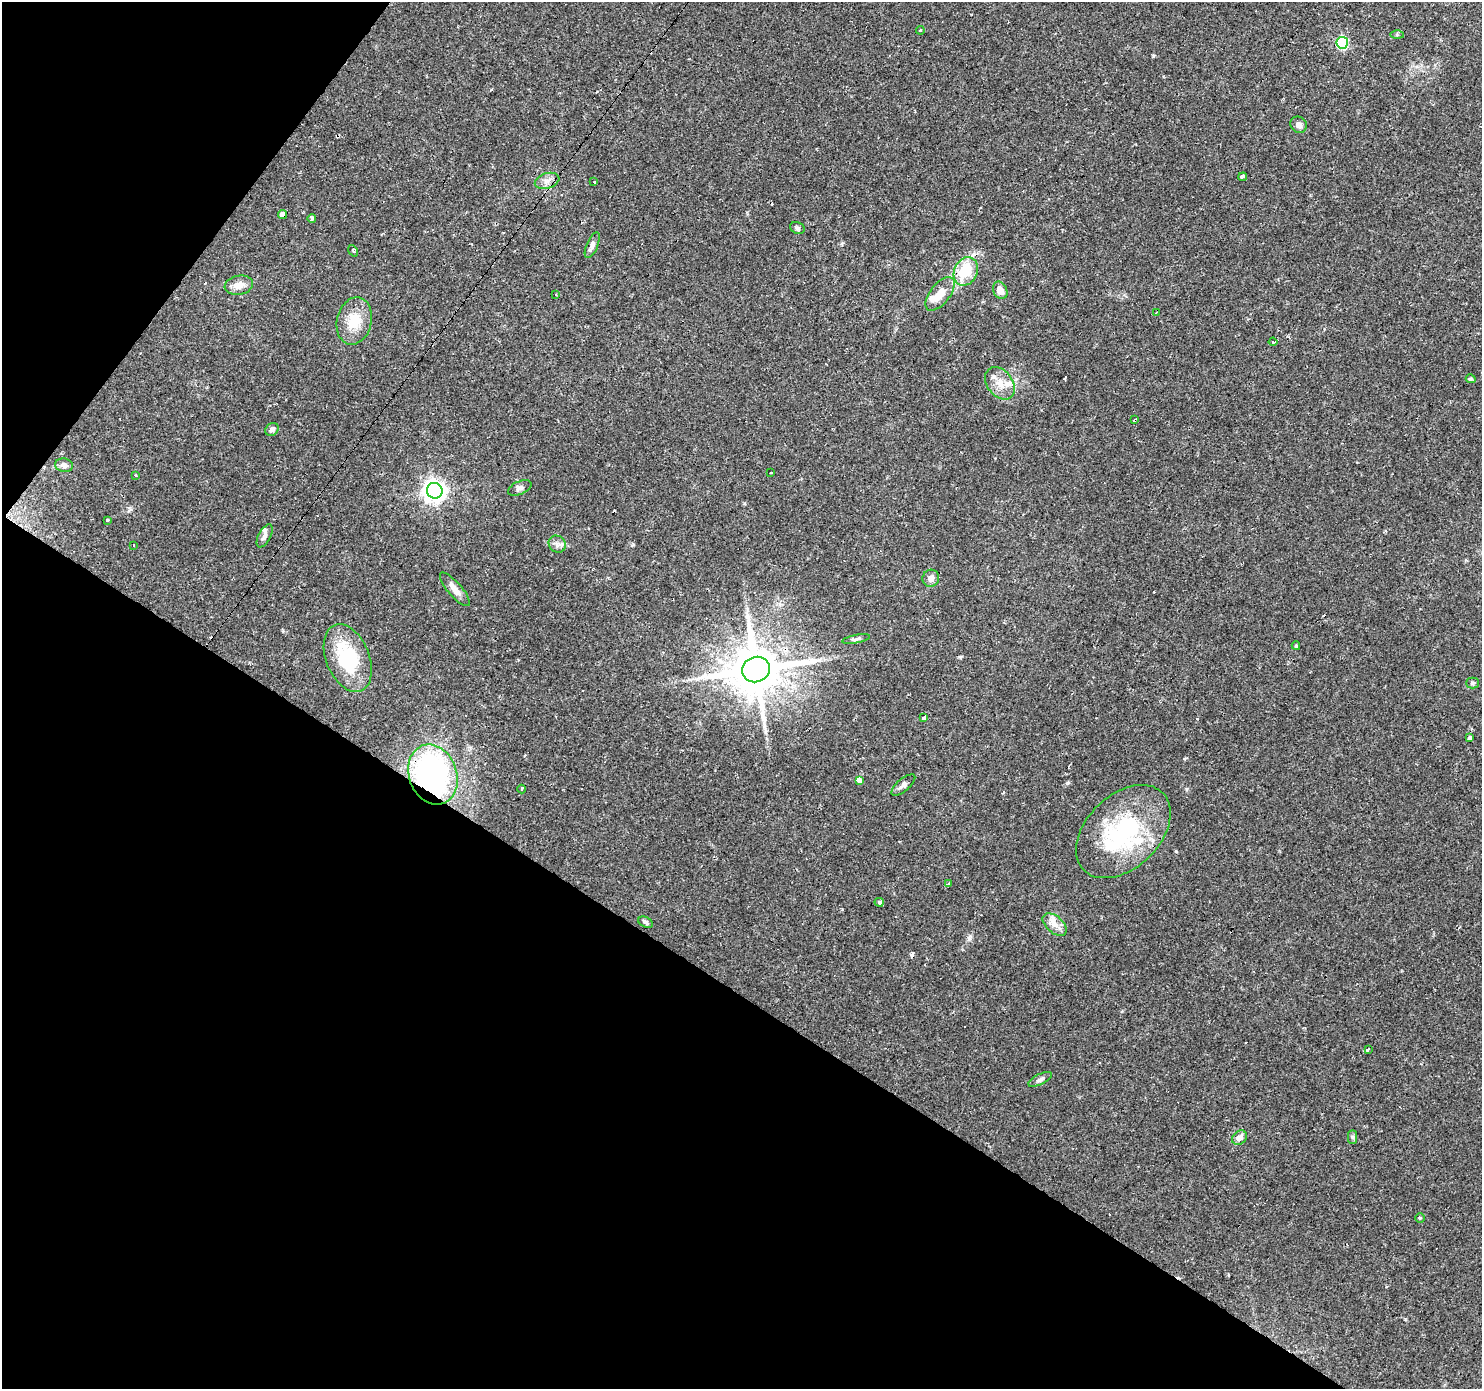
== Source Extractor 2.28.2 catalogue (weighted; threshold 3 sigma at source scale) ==
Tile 9 of 4 x 4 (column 1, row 3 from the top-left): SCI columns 1-1480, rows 1568-2954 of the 5920 x 5977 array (HDU 1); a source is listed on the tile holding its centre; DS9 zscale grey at full resolution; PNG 1484 x 1391 px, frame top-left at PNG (2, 2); each listed source drawn as its Kron ellipse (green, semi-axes under 4 px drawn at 4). Shown black and unused: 34% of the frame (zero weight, under 2 of 3 exposures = <1% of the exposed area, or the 3 px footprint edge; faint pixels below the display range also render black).
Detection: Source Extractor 2.28.2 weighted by HDU 2 'WHT'; one run over the whole footprint, this tile lists its part. Background 0.0427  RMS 0.0037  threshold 0.0167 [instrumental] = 3 sigma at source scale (4.5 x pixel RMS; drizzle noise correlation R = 1.50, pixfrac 1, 0.0396/0.0396 arcsec/px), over >= 5 px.
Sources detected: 81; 18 cosmic-ray / hot-pixel residue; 1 long thin detection or spike segment (spike, bleed or trail) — neither listed nor drawn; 6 inside a brighter listed object's ellipse — not listed separately; the other 56 listed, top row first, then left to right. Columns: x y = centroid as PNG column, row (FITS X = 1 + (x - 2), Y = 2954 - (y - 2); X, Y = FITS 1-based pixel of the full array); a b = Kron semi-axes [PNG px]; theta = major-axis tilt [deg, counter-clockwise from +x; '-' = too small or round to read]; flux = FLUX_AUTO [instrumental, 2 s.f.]
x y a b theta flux
920 30 4 3 - 0.6
1397 35 6 4 -1 0.58
1342 43 6 6 - 38
1299 125 8 7 - 1.6
1243 177 4 3 - 1.7
547 181 12 7 17 2.2
594 182 4 2 - 0.36
282 215 4 4 - 2.2
312 218 4 4 - 2.8
797 228 7 5 -21 0.78
592 245 14 5 67 1.5
353 251 6 3 -51 0.54
966 271 15 11 64 15
239 285 14 9 10 3.5
1000 290 9 7 -65 3.5
940 294 20 10 52 5.6
555 295 3 2 - 0.52
1156 313 2 2 - 0.53
354 321 24 17 77 8.8
1273 342 4 3 - 0.39
1471 379 5 4 - 0.67
1000 383 18 12 -53 5.1
1135 420 3 3 - 3.1
272 429 7 6 - 1.1
64 465 9 6 -11 1.6
771 472 3 2 - 0.46
136 475 3 2 - 0.65
520 488 12 6 23 1.4
435 491 8 7 - 250
107 520 3 2 - 0.88
265 536 12 6 62 1.5
557 544 9 8 - 1.5
134 545 3 2 - 0.34
931 578 9 8 - 1.9
455 589 21 7 -49 3.1
856 639 14 4 11 0.98
1296 646 4 3 - 0.59
348 658 35 21 -68 24
756 669 14 12 23 2100
1473 683 6 5 - 0.68
924 717 4 3 - 2.4
1469 738 4 4 - 1.7
433 775 31 24 -69 85
859 780 4 4 - 24
903 785 15 6 40 1.5
522 789 4 3 - 2.2
1123 832 55 36 44 43
949 883 4 3 - 7.5
879 902 4 4 - 0.93
645 922 8 5 -26 0.94
1055 924 14 8 -41 3
1368 1049 3 2 - 0.88
1040 1079 13 5 26 1.3
1353 1137 7 4 -90 0.69
1239 1138 8 6 43 2.3
1420 1218 4 4 - 0.39
Overlapping masked pixels (flux is a lower limit): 6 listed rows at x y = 282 215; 966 271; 1135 420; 455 589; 756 669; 433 775
Unlisted compact peaks at least as high as the median listed source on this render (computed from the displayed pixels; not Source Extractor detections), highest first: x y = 1153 56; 969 938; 1405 1319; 1068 783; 1186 789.